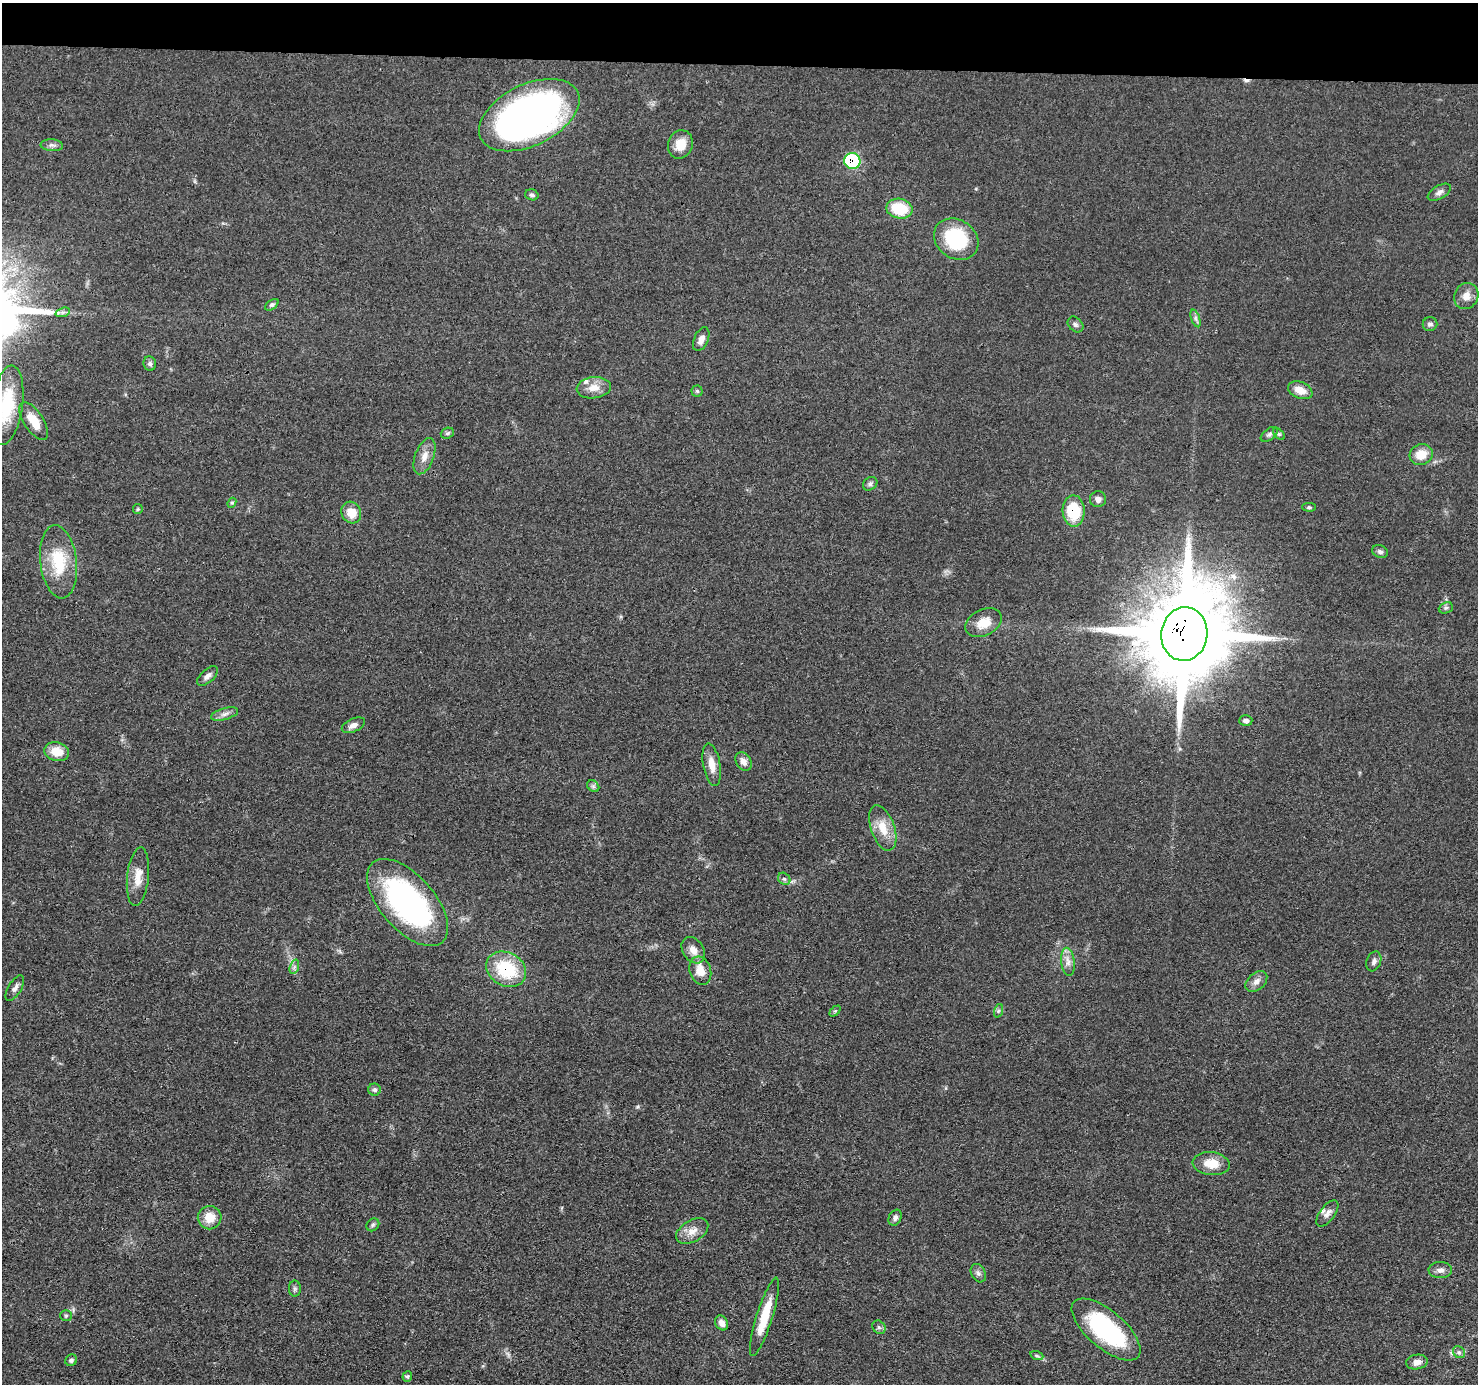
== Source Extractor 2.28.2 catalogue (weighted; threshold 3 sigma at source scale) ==
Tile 2 of 3 x 3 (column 2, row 1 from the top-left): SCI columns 1480-2955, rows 2967-4348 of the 4434 x 4459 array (HDU 1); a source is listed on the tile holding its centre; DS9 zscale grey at full resolution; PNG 1480 x 1386 px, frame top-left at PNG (2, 3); each listed source drawn as its Kron ellipse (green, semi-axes under 4 px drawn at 4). Shown black and unused: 4% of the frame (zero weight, under 3 of 4 exposures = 1% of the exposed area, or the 3 px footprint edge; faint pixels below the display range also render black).
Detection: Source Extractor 2.28.2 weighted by HDU 2 'WHT'; one run over the whole footprint, this tile lists its part. Background 0.0473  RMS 0.005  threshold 0.0225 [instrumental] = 3 sigma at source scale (4.5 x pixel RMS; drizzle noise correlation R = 1.50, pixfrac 1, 0.05/0.05 arcsec/px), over >= 5 px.
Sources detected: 83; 1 cosmic-ray / hot-pixel residue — neither listed nor drawn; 2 inside a brighter listed object's ellipse — not listed separately; the other 80 listed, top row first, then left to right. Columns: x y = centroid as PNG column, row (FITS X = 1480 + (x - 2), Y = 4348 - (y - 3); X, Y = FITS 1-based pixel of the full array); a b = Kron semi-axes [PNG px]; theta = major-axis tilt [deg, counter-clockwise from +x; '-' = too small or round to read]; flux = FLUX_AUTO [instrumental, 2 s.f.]
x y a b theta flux
529 115 54 30 26 250
680 144 14 12 68 7.4
52 145 11 6 -4 1.7
852 161 8 8 - 40
1439 192 13 6 30 2
532 195 7 5 -17 1.2
899 209 13 10 -11 18
956 239 23 19 -35 33
1466 296 13 12 - 4.4
272 305 7 4 37 1
63 312 7 4 18 1.2
1195 318 9 4 -71 1.3
1075 324 9 6 -45 1.4
1430 324 7 7 - 1.6
701 339 12 7 66 3.3
150 364 7 6 - 1.5
594 388 17 10 7 5.9
1300 390 13 8 -22 6.5
697 391 5 5 - 0.85
7 405 40 15 82 25
34 421 21 9 -57 8.9
447 433 7 5 21 0.98
1269 434 10 5 37 1.4
1279 434 7 4 -44 0.8
1421 454 12 10 24 7.5
424 456 19 9 70 5
870 484 8 6 40 1.2
1098 499 8 8 - 2.4
232 503 5 4 - 0.7
1309 507 6 4 -1 0.82
138 509 5 5 - 0.61
1074 511 15 11 -88 22
351 512 11 9 -64 8
1380 552 8 6 -23 1.5
58 562 37 18 -83 22
1446 608 7 5 21 1.1
984 623 19 13 26 8.1
1184 634 27 23 82 8900
207 676 13 6 44 2.4
225 714 14 5 16 2.4
1246 721 6 5 - 1.7
353 725 12 6 23 2.7
57 752 12 9 -15 8.3
744 761 10 7 -60 3
712 765 22 8 -80 5.8
593 786 7 5 -44 1.1
883 828 23 11 -70 9.4
138 877 29 11 84 7.3
784 879 7 5 -43 1.1
408 902 53 27 -49 120
693 950 14 10 -56 4.5
1374 961 10 7 69 1.8
1068 962 14 6 -83 3.3
294 967 7 4 72 1.3
506 969 21 16 -28 28
700 971 14 10 -71 7.4
1256 982 12 8 42 3
15 988 14 6 59 2.2
835 1011 6 4 44 0.74
998 1011 7 4 71 0.91
375 1090 6 6 - 1.2
1211 1164 18 11 -6 8.6
1327 1213 15 7 53 2.9
210 1218 12 11 - 7.9
895 1218 8 6 64 1.6
373 1225 7 5 45 1
692 1231 17 11 31 5.3
1440 1270 12 8 -2 2.5
978 1273 10 7 -62 1.7
295 1289 8 6 90 1.1
66 1316 6 5 - 0.84
764 1317 41 8 73 15
722 1323 8 6 -64 3.3
879 1327 7 6 - 1.2
1106 1329 42 18 -40 61
1459 1352 6 5 - 1.1
1037 1356 7 4 -18 0.88
71 1360 6 5 - 1.3
1417 1362 11 7 9 3.1
407 1376 5 5 - 0.85
Overlapping masked pixels (flux is a lower limit): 4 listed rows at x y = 852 161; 1074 511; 1184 634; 506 969
Isophote crosses this tile's border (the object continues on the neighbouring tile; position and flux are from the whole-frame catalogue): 1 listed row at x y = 7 405